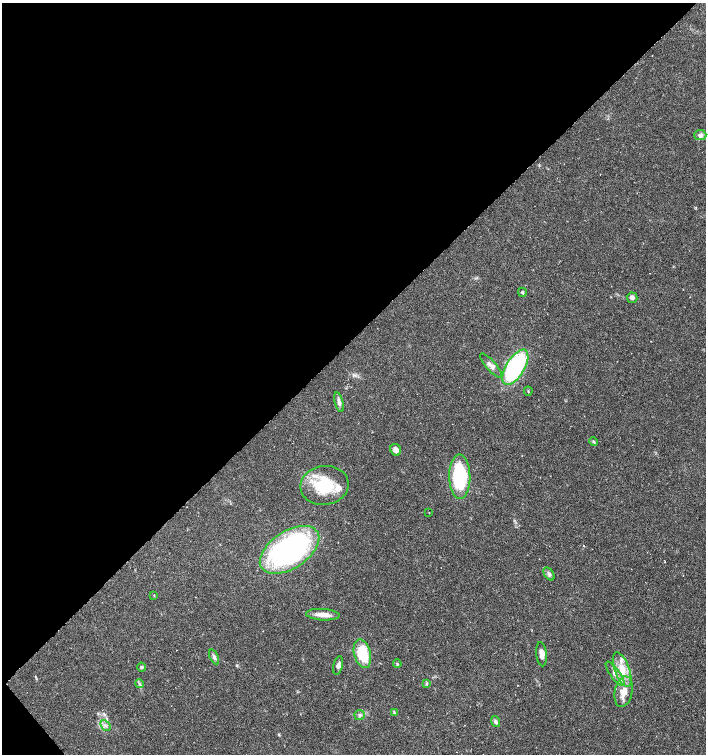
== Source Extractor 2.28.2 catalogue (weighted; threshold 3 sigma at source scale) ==
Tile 5 of 4 x 4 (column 1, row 2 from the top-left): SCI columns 214-1621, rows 3009-4511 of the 5994 x 6024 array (HDU 1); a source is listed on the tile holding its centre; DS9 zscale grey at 2 x 2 block average (1 PNG px = mean of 2 x 2 image px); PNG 708 x 756 px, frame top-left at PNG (2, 3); each listed source drawn as its Kron ellipse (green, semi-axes under 4 px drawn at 4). Shown black and unused: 45% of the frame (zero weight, under 3 of 6 exposures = <1% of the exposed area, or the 3 px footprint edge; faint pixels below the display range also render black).
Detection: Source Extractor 2.28.2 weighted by HDU 2 'WHT'; one run over the whole footprint, this tile lists its part. Background 0.0356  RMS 0.0031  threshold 0.0128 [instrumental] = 3 sigma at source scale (4.09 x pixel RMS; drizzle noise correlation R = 1.36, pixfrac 0.8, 0.0396/0.0396 arcsec/px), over >= 5 px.
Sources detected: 33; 2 inside a brighter listed object's ellipse — not listed separately; the other 31 listed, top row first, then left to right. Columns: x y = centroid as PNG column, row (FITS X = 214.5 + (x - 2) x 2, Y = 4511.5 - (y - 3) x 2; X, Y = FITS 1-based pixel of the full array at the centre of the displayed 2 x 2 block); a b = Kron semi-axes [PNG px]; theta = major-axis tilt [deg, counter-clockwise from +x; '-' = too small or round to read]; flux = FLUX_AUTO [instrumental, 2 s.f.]
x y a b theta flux
700 135 6 5 - 3
522 292 4 3 - 0.88
632 298 5 5 - 2.1
491 366 15 5 -48 3.8
515 367 20 9 59 84
528 391 4 2 - 0.58
339 402 10 4 -75 2.5
593 442 4 3 - 0.75
396 450 6 5 - 3.4
460 477 22 10 -89 59
325 485 24 19 8 32
429 513 2 2 - 0.39
289 550 33 18 33 170
549 574 7 4 -57 1.7
154 595 3 2 - 0.36
323 615 17 5 -4 6.3
362 654 14 8 -76 26
542 654 12 5 -84 4.6
214 657 8 4 -65 2.1
397 664 4 3 - 0.65
338 665 9 4 76 2.5
141 667 4 4 - 0.93
622 670 18 7 -70 11
615 674 14 5 -55 4.5
426 683 4 3 - 0.75
139 684 4 2 - 0.87
624 692 15 8 78 9.1
394 713 3 2 - 0.58
359 715 5 5 - 1.6
496 722 6 4 -71 1.7
105 726 6 2 -49 0.87
Diffuse or blended objects may show on this block-average render without a row.